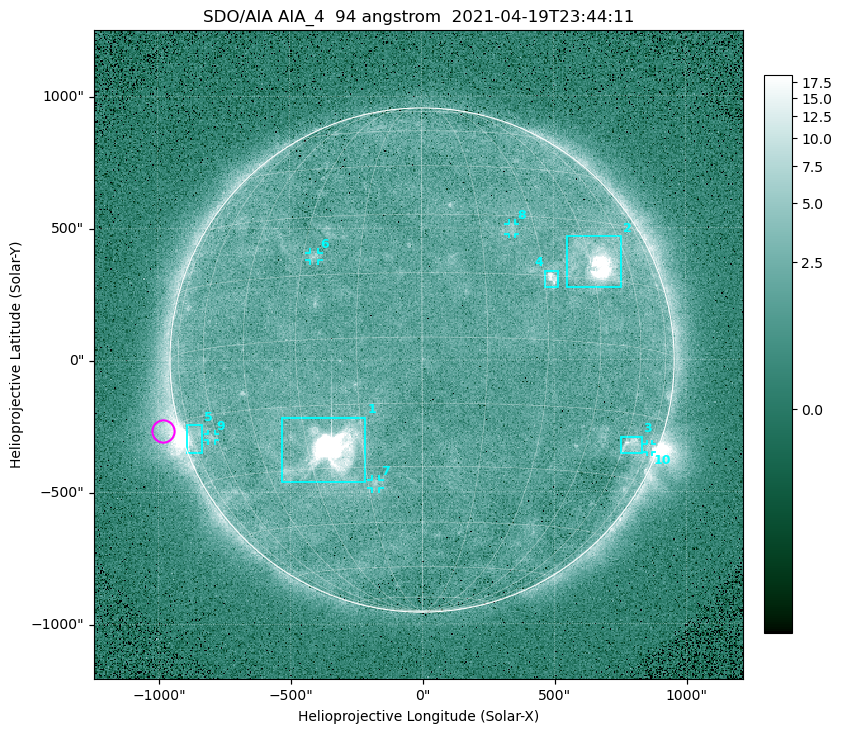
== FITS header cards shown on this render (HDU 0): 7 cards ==
TELESCOP= 'SDO/AIA '
INSTRUME= 'AIA_4   '
WAVELNTH=                   94
WAVEUNIT= 'angstrom'
DATE-OBS= '2021-04-19T23:44:11.12'
CTYPE1  = 'HPLN-TAN'
CTYPE2  = 'HPLT-TAN'

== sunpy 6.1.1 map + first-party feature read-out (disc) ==
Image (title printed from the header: SDO/AIA AIA_4  94 angstrom  2021-04-19T23:44:11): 512 x 512 px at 4.8 arcsec/px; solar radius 955 arcsec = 199 px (full disc in frame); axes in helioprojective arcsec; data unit not stated in the header (colour bar unlabelled)
Orientation: roll -0.138 deg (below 1 deg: not rotated)
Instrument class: DISC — disc imager (sunpy class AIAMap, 94 A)
Bright regions (active regions / flare kernels): reference = the median radial profile (limb darkening/brightening removed); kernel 5 px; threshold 5 sigma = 2.57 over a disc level ~1.81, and >= 1.15x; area >= 9 px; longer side >= 5 px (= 24 arcsec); searched inside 0.97 R_sun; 10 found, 10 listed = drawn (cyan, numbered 1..; 5 of them under ~33 arcsec drawn as corner ticks so the feature stays visible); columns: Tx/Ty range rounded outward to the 10 arcsec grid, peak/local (2 s.f.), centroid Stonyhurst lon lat
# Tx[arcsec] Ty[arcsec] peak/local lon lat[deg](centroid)
1 -540..-210 -460..-210 2190 -23 -26
2 550..760 270..470 49 +47 +19
3 750..830 -360..-290 4.6 +64 -22
4 460..520 270..340 6.8 +32 +14
5 -900..-830 -350..-240 6.1 -73 -19
6 -430..-390 380..410 3.1 -27 +20
7 -190..-160 -490..-450 3.1 -13 -34
8 330..360 470..520 2.7 +23 +26
9 -810..-780 -300..-280 2.8 -63 -20
10 850..870 -350..-320 2.8 +75 -22
Off-limb structures (1.02-1.3 R_sun): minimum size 50 px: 6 found; the strongest spans PA ~85..115 deg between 1.02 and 1.22 R_sun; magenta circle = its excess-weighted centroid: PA ~105 deg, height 1.06 R_sun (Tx ~-980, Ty ~-270 arcsec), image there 5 x the reference